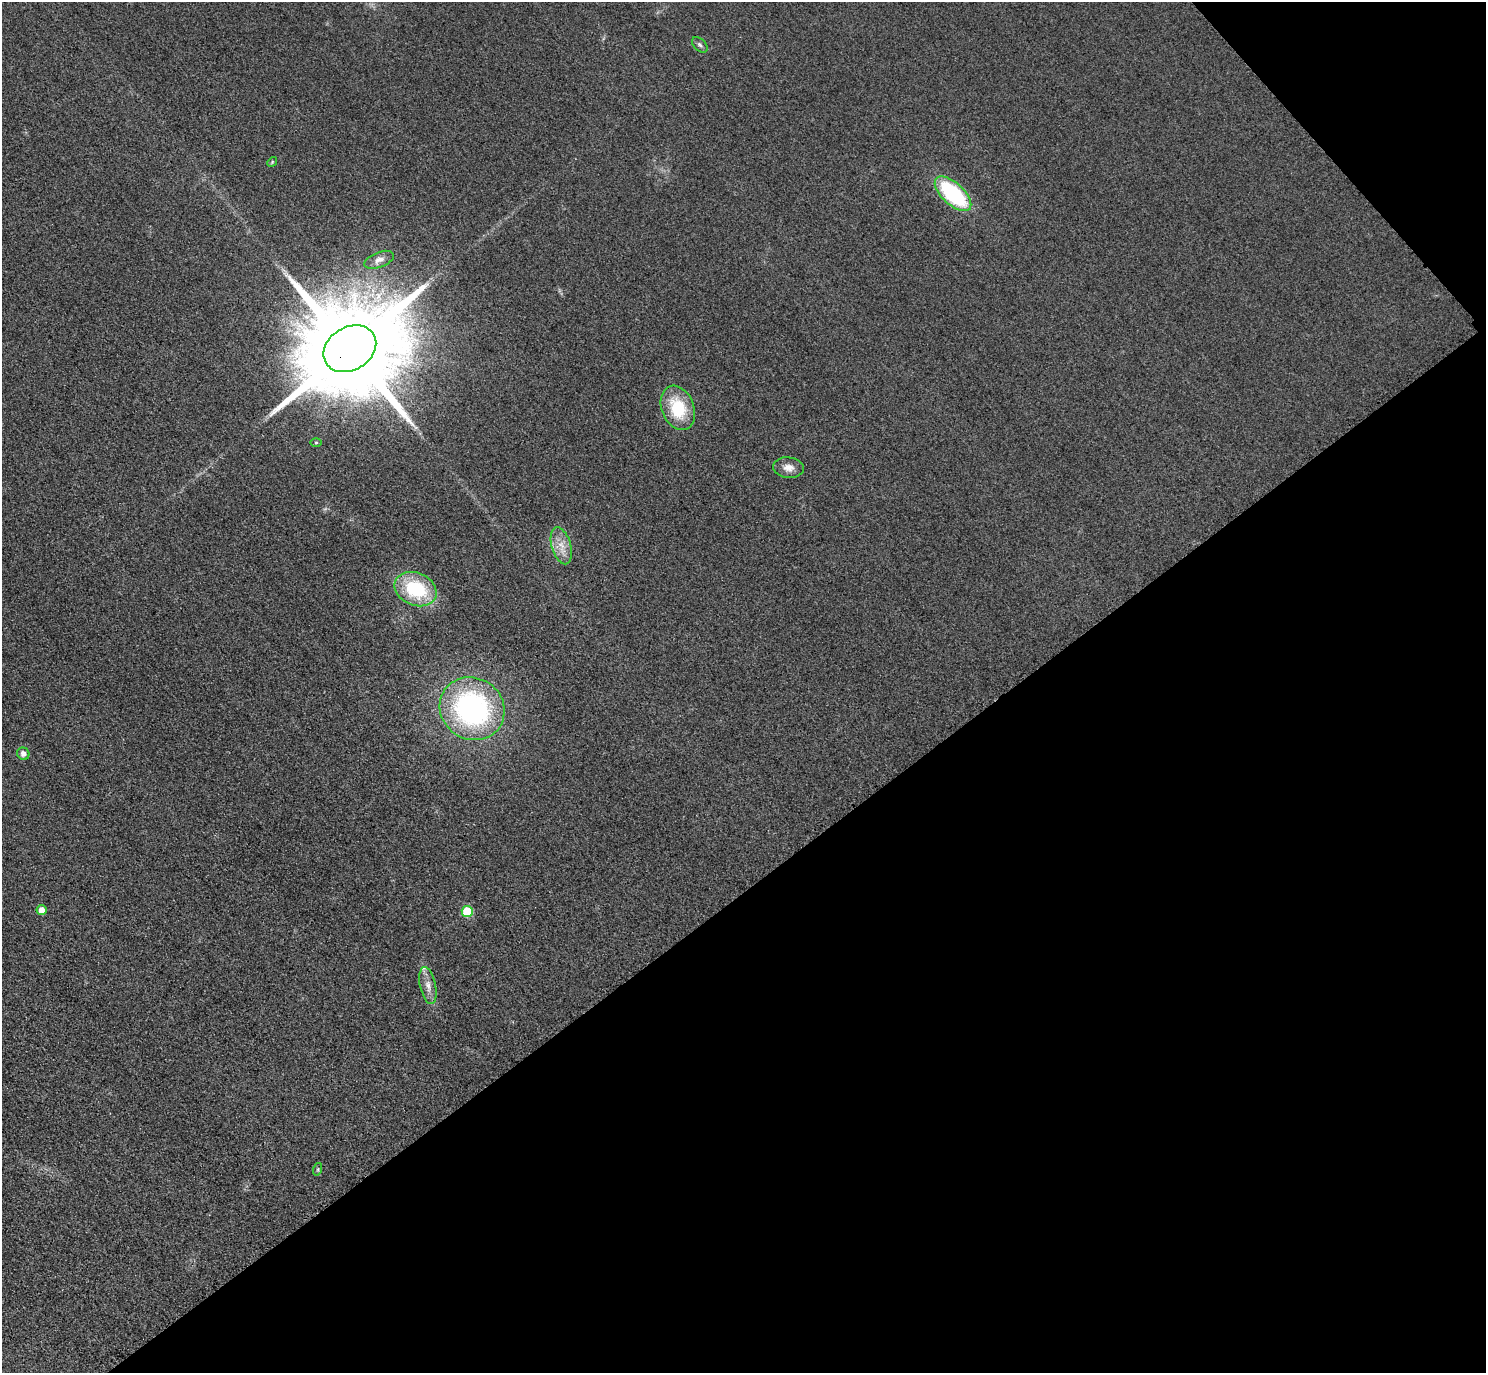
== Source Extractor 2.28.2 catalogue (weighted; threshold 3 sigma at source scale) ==
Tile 12 of 4 x 4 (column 4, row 3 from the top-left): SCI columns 4483-5966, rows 1698-3068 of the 5997 x 5994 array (HDU 1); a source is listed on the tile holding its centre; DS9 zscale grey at full resolution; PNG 1488 x 1375 px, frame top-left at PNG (2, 2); each listed source drawn as its Kron ellipse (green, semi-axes under 4 px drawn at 4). Shown black and unused: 38% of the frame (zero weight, under 3 of 4 exposures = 3% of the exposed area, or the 3 px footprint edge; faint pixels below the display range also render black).
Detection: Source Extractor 2.28.2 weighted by HDU 2 'WHT'; one run over the whole footprint, this tile lists its part. Background 0.0556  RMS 0.019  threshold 0.0835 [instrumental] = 3 sigma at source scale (4.5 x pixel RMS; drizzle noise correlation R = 1.50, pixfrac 1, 0.05/0.05 arcsec/px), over >= 5 px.
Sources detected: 17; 1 inside a brighter listed object's ellipse — not listed separately; the other 16 listed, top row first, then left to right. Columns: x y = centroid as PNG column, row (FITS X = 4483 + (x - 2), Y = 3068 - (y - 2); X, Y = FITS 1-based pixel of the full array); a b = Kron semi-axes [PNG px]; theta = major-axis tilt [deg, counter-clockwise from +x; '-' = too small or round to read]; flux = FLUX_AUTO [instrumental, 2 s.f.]
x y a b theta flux
700 45 9 5 -45 5.2
272 162 5 4 - 2
953 194 23 11 -43 190
379 260 15 7 21 11
350 349 28 21 31 60000
678 408 23 16 -68 82
316 442 5 3 - 1.9
788 468 15 10 -7 15
561 546 19 9 -74 24
416 589 22 16 -24 130
472 709 33 30 -35 400
23 754 6 6 - 8.6
42 910 5 5 - 16
467 911 5 5 - 83
428 986 19 8 -78 16
318 1169 6 4 72 2.9
Overlapping masked pixels (flux is a lower limit): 1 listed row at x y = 350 349